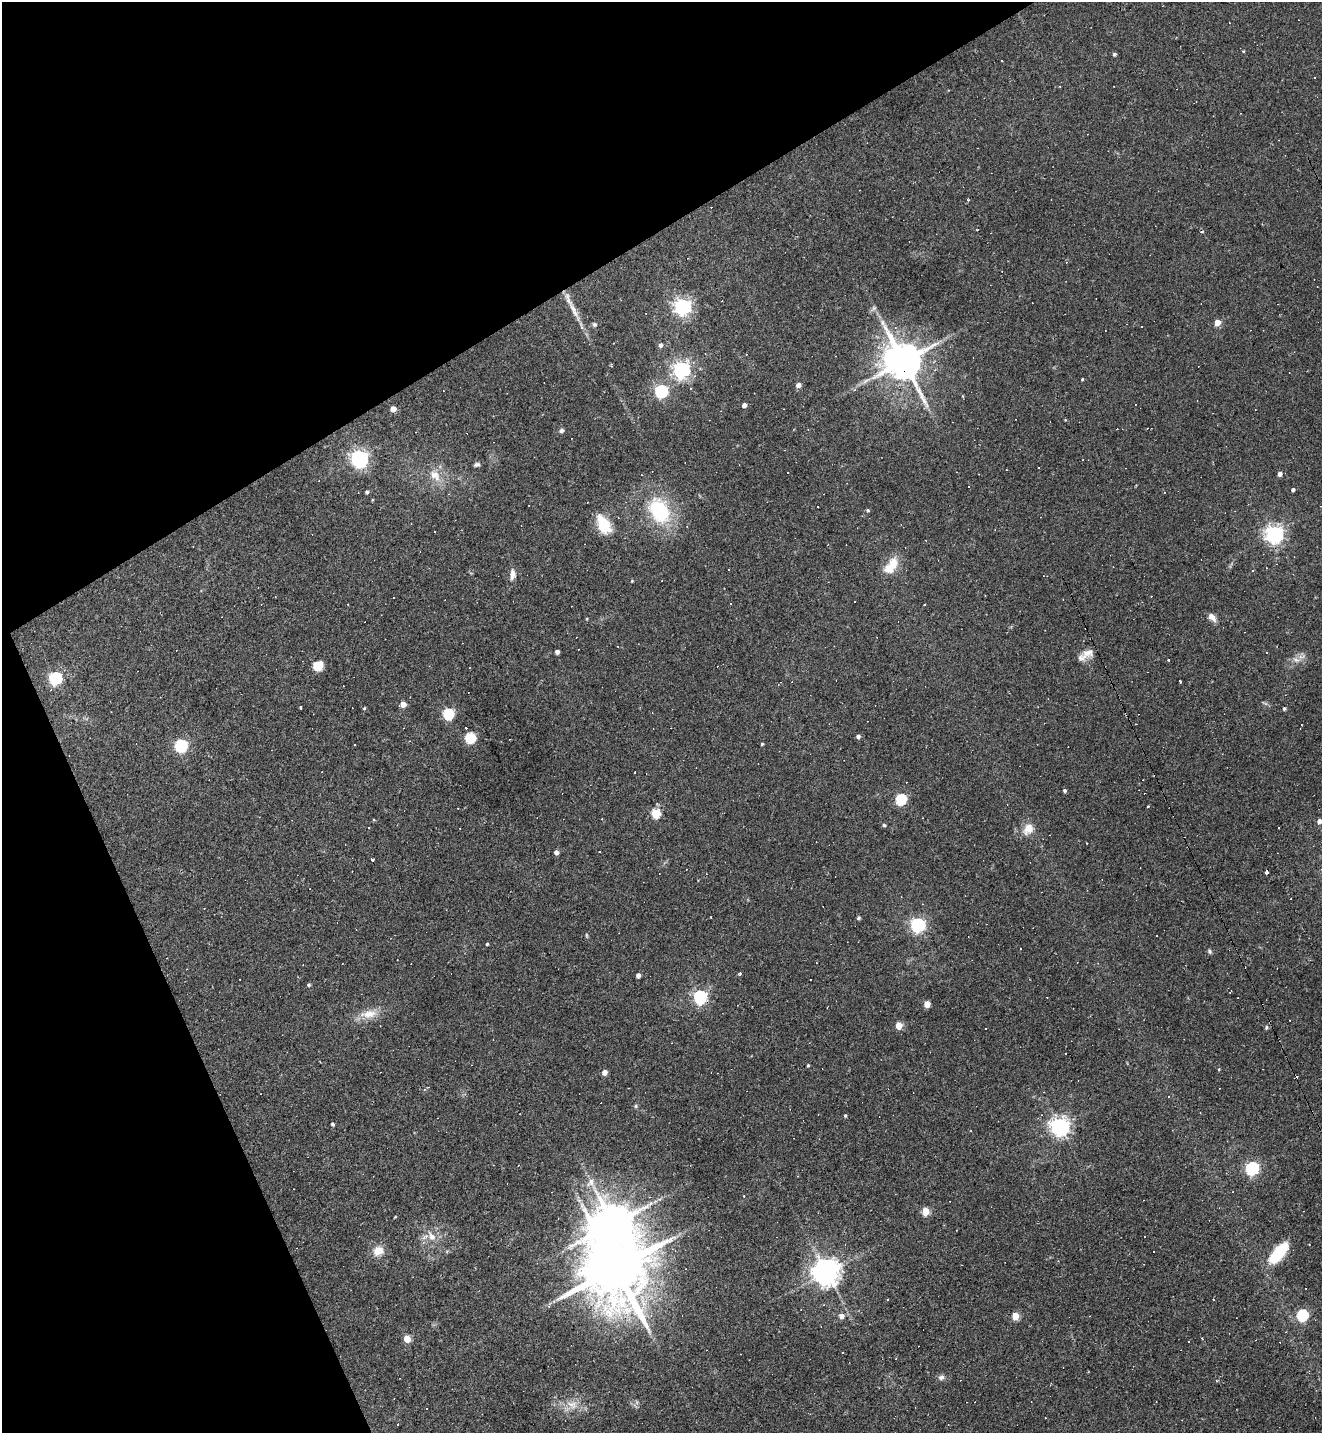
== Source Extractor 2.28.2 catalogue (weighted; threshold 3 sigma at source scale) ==
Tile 5 of 4 x 4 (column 1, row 2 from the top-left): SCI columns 287-1606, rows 2864-4294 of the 5717 x 5726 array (HDU 1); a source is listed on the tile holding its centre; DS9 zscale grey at full resolution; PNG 1324 x 1435 px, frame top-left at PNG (2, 2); no overlay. Shown black and unused: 25% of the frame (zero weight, under 2 of 3 exposures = <1% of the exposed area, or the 3 px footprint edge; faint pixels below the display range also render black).
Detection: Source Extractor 2.28.2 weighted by HDU 2 'WHT'; one run over the whole footprint, this tile lists its part. Background 0.065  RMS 0.0054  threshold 0.0241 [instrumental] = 3 sigma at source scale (4.5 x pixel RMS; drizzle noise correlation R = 1.50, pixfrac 1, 0.05/0.05 arcsec/px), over >= 5 px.
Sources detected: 202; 1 too faint to see at this stretch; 2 inside a brighter object's white glare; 76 cosmic-ray / hot-pixel residue — not listed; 3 inside a brighter listed object's ellipse — not listed separately; the other 120 listed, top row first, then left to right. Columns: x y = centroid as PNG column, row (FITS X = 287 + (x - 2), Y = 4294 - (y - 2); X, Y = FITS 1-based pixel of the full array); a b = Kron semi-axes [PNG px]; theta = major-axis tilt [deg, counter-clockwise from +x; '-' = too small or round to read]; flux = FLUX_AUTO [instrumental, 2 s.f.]
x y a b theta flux
1243 51 4 3 - 0.44
1114 54 4 4 - 1.1
1002 61 3 2 - 0.36
1314 78 3 3 - 3.7
1196 102 3 2 - 0.32
682 307 6 6 - 220
874 308 8 5 36 1.3
573 310 38 6 -63 8.2
1217 323 5 4 - 7.7
594 325 6 6 - 1.2
1141 326 3 2 - 0.48
895 328 5 4 - 0.99
614 343 3 2 - 0.5
660 345 5 5 - 1.7
903 361 12 10 -59 1800
681 370 7 6 - 210
1082 379 3 3 - 0.51
798 385 5 5 - 3.1
854 390 5 4 - 0.85
661 391 6 6 - 74
963 396 5 3 - 0.44
744 405 4 4 - 2.5
393 409 4 4 - 5.8
561 431 6 5 - 1.3
359 458 7 6 - 210
477 464 8 5 17 1.3
1280 474 4 4 - 2.5
435 475 19 13 -47 8.2
1293 490 4 3 - 1.3
367 492 4 3 - 1.1
1164 492 3 3 - 0.43
817 506 3 2 - 0.74
659 510 25 17 -61 44
867 510 4 4 - 0.8
603 524 22 12 -60 15
687 526 3 2 - 0.5
1274 534 7 6 - 260
893 563 15 12 63 9.2
1253 570 3 3 - 0.71
512 574 14 7 85 3.3
632 581 4 4 - 0.46
854 601 3 3 - 6.3
1212 617 12 7 -45 2.9
587 619 4 3 - 0.44
557 652 4 4 - 2.3
1088 653 16 12 6 4.3
1168 660 3 3 - 0.5
1296 660 11 7 -28 2.8
318 666 11 9 49 8
55 678 6 6 - 84
1180 681 4 3 - 1.8
403 704 5 4 - 5.7
300 707 3 2 - 0.65
364 708 4 3 - 0.59
1284 709 4 4 - 0.87
448 714 6 5 - 49
858 737 4 4 - 1.8
470 738 6 5 - 47
410 741 4 3 - 0.45
762 744 3 3 - 0.63
355 745 2 2 - 0.37
180 746 6 6 - 82
1065 791 4 3 - 1
901 799 6 5 - 43
1148 806 3 3 - 0.45
655 813 5 5 - 28
374 820 4 3 - 0.59
1319 821 5 5 - 2.8
884 825 4 4 - 0.94
1028 829 17 13 54 6.8
1086 843 3 2 - 0.31
556 852 4 4 - 2.1
599 852 3 3 - 2.3
373 860 4 3 - 2
686 869 3 2 - 0.32
1267 872 3 3 - 3.8
711 917 3 2 - 0.53
858 918 4 4 - 1.1
918 925 6 6 - 140
587 935 7 3 -81 0.63
487 944 3 3 - 0.73
1209 951 7 5 -65 0.96
186 969 3 2 - 0.28
740 973 4 3 - 0.74
638 976 4 4 - 2.6
309 985 5 4 - 0.83
1230 992 3 2 - 0.38
700 997 6 6 - 110
927 1004 5 4 - 9.6
369 1014 25 12 9 8.6
899 1026 5 4 - 13
1266 1027 6 5 - 0.99
986 1029 3 2 - 0.43
808 1065 4 3 - 0.72
1219 1069 5 3 - 0.46
604 1072 4 4 - 4.1
636 1106 6 5 - 0.82
845 1116 4 3 - 0.66
332 1124 4 4 - 0.94
1060 1126 7 7 - 290
1252 1168 6 6 - 100
798 1176 3 2 - 0.36
744 1196 3 2 - 0.36
925 1211 5 4 - 15
395 1217 3 3 - 0.46
432 1236 14 8 -55 5
378 1251 11 9 26 7.3
1154 1251 3 3 - 1.3
1279 1253 25 10 49 25
615 1268 20 16 -67 6100
826 1272 8 8 - 700
1213 1299 3 2 - 0.79
888 1300 3 3 - 1.3
549 1305 10 3 73 0.74
1302 1315 6 5 - 60
841 1316 5 5 - 3.4
1015 1316 5 4 - 14
407 1339 5 4 - 11
941 1377 8 7 - 1.9
572 1404 17 12 -15 7.5
Overlapping masked pixels (flux is a lower limit): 2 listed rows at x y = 903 361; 700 997
Isophote crosses this tile's border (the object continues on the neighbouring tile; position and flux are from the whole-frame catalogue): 1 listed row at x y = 1319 821